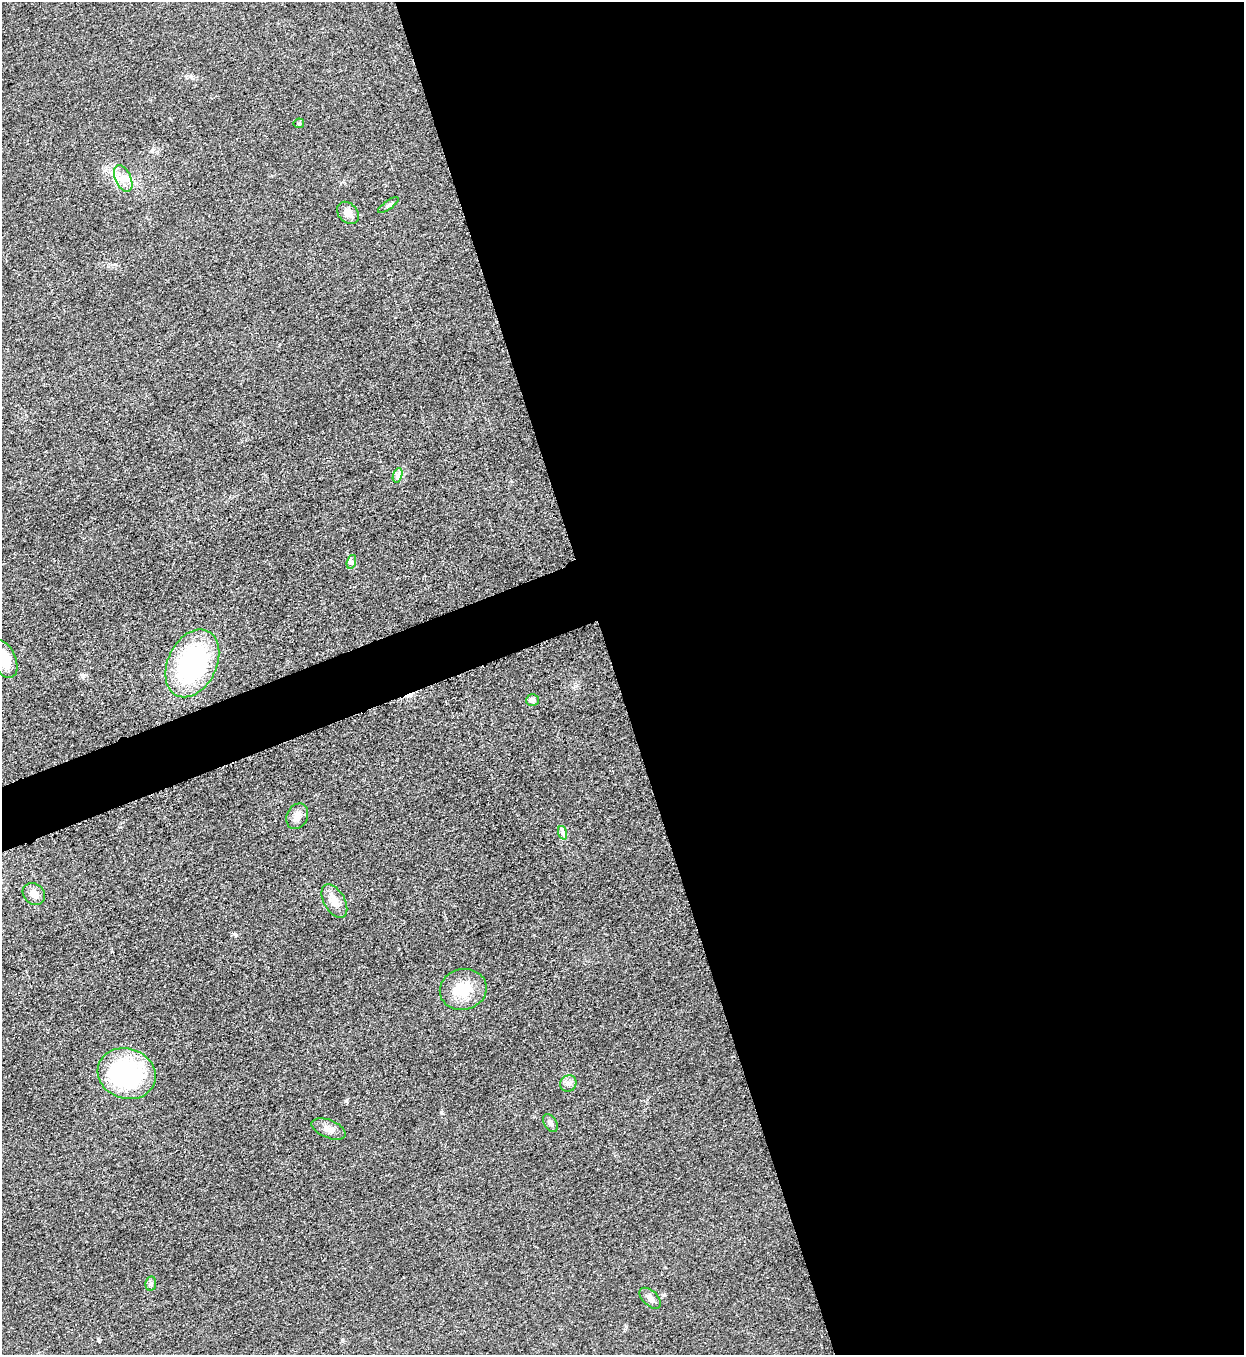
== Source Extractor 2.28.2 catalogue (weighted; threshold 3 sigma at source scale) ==
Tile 8 of 4 x 4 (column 4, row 2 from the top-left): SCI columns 4016-5257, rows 2716-4068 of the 5418 x 5431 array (HDU 1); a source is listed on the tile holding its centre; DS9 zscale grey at full resolution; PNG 1246 x 1357 px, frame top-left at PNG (2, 2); each listed source drawn as its Kron ellipse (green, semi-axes under 4 px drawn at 4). Shown black and unused: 53% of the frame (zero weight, under 3 of 5 exposures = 1% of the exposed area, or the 3 px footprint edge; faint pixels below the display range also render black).
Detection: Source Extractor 2.28.2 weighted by HDU 2 'WHT'; one run over the whole footprint, this tile lists its part. Background 0.0227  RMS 0.0046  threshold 0.0208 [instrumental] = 3 sigma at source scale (4.5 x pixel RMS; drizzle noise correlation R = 1.50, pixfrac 1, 0.05/0.05 arcsec/px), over >= 5 px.
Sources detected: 20; all 20 listed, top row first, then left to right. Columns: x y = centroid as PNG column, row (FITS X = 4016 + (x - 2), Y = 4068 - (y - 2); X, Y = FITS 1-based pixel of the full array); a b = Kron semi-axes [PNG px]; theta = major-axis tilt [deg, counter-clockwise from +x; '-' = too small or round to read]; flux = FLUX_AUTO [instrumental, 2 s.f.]
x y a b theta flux
299 123 5 5 - 0.6
123 179 14 8 -66 4.3
388 205 12 4 35 1.1
348 213 12 9 -45 3.3
398 475 7 4 71 1.4
351 562 7 4 71 1.1
3 659 20 12 -63 12
192 663 36 24 64 71
532 700 6 6 - 2
297 816 13 10 64 3.4
563 833 7 4 -72 1.2
34 894 12 10 -39 3.5
334 901 18 10 -60 5
463 989 23 20 14 13
127 1074 29 25 -19 59
568 1083 8 8 - 1.9
550 1123 10 6 -58 1.4
329 1129 18 9 -22 3.7
151 1283 7 5 79 1.1
650 1298 13 7 -43 2.4
Isophote crosses this tile's border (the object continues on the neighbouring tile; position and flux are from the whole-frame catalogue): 1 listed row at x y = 3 659
Unlisted compact peaks at least as high as the median listed source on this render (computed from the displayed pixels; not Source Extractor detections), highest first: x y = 235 934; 346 1101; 83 676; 191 76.